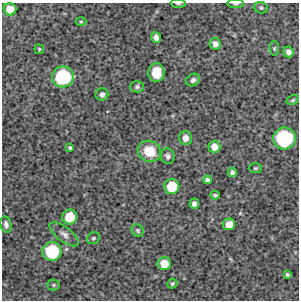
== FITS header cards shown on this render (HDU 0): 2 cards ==
NAXIS1  =                  297 /Length X axis
NAXIS2  =                  298 /Length Y axis

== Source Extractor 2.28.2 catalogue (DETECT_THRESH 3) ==
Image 297 x 298 px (HDU 0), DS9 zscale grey, 1 PNG px = 1 image px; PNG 301 x 302 px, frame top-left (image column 1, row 298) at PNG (2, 3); each listed source drawn as its Kron ellipse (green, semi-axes under 4 px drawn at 4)
Background 4090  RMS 220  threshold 657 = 3 sigma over >= 5 px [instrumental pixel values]
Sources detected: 39; all 39 listed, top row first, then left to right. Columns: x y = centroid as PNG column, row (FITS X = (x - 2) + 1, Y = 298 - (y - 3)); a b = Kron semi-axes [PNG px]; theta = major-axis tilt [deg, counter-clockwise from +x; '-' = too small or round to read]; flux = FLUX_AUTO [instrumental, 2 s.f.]
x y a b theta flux
178 3 7 3 -4 2.0e+04
236 3 8 3 0 2.4e+04
261 8 7 5 -23 2.3e+04
10 9 6 6 - 2.0e+05
81 22 5 3 - 1.6e+04
156 37 5 5 - 7.3e+04
215 44 6 5 - 7.7e+04
274 48 7 4 -84 2.2e+04
39 49 5 4 - 1.7e+04
288 52 5 5 - 6.6e+04
156 72 9 8 - 2.5e+05
63 77 11 10 - 1.2e+06
193 80 7 6 - 4.8e+04
137 87 7 5 3 3.6e+04
102 94 6 6 - 5.8e+04
293 100 7 4 27 2.2e+04
185 138 7 6 - 9.7e+04
284 138 11 11 - 1.5e+06
214 147 6 6 - 1.2e+05
70 148 4 3 - 2.3e+04
149 151 12 10 -24 3.5e+05
168 156 8 7 - 4.8e+04
255 168 7 5 1 2.2e+04
232 172 4 4 - 4.3e+04
207 180 4 4 - 4.1e+04
172 186 7 7 - 4.4e+05
215 195 4 3 - 2.5e+04
194 204 5 5 - 5.0e+04
70 217 7 7 - 3.7e+05
6 224 8 5 -78 5.5e+04
229 224 6 5 - 1.6e+05
138 231 6 5 - 2.6e+04
64 234 17 7 -37 8.3e+04
93 238 7 5 34 2.9e+04
52 251 9 9 - 9.1e+05
164 263 6 6 - 2.4e+05
287 275 4 3 - 2.4e+04
172 284 5 4 - 2.2e+04
54 285 6 5 - 2.3e+04
At the frame edge (FLAGS 8, measured only in part): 2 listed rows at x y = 178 3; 236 3